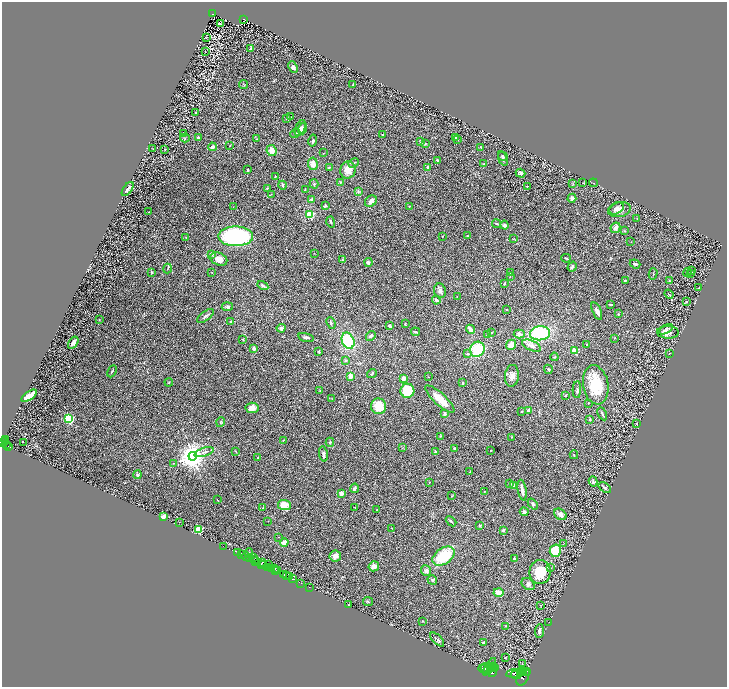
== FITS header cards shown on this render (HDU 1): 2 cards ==
NAXIS1  =                 1450
NAXIS2  =                 1369

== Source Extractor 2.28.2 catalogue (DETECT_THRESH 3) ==
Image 1450 x 1369 px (HDU 1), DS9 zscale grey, zoomed out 1/2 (1 PNG px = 2 x 2 image px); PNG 729 x 689 px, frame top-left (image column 2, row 1369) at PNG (2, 2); each listed source drawn as its Kron ellipse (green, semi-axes under 4 px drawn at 4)
Background 1.05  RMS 0.034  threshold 0.103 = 3 sigma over >= 5 px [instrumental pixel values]
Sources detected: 316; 36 cannot appear on this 1/2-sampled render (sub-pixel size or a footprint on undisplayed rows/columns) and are neither listed nor drawn; the other 280 listed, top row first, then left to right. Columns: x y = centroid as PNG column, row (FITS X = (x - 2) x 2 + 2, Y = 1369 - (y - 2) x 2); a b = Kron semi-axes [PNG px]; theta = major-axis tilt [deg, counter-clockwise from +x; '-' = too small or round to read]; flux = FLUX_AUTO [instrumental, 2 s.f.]
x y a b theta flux
213 14 2 2 - 120
244 19 4 2 - 94
220 24 2 2 - 4.5
207 37 2 1 - 2.7
250 49 2 2 - 12
205 51 2 1 - 37
293 67 6 4 -67 21
244 84 4 2 - 3.6
353 85 3 2 - 4.6
196 112 2 1 - 3.3
291 117 2 1 - 1.8
287 119 3 2 - 3
300 128 8 4 65 32
303 129 6 3 72 19
184 133 2 2 - 2.8
295 133 5 2 - 4.9
383 134 3 2 - 7.2
198 137 3 2 - 11
455 137 4 2 - 4.7
185 138 5 3 - 7.5
257 139 3 3 - 4.4
458 140 3 2 - 5.2
313 141 6 3 78 9
420 142 3 2 - 3.7
425 144 3 2 - 2.9
230 145 3 2 - 2.7
212 147 4 3 - 17
480 147 3 2 - 2.9
153 148 3 1 - 2.3
164 149 3 2 - 3.5
272 150 6 5 - 44
323 153 2 1 - 2.7
503 156 5 3 - 7.1
503 159 7 4 -71 14
437 160 3 2 - 5.3
354 163 5 2 - 8.8
313 164 6 5 - 55
483 164 3 2 - 3.4
329 167 3 2 - 6.2
428 167 3 2 - 11
247 170 3 2 - 9.1
348 170 8 7 - 63
520 173 5 4 - 16
275 176 3 2 - 3.5
340 182 3 2 - 3.9
583 183 2 1 - 1.9
593 183 4 2 - 4.1
314 184 4 2 - 5.5
573 184 3 2 - 3.9
283 185 4 2 - 11
527 186 2 1 - 3.5
267 188 4 3 - 6.2
128 189 8 4 52 23
305 190 3 2 - 2.9
358 192 3 3 - 6.8
271 194 3 2 - 3.8
572 198 4 4 - 21
311 199 3 3 - 22
371 201 6 5 - 24
325 206 3 2 - 10
409 206 2 2 - 2.4
233 207 2 1 - 1.8
617 209 8 5 28 23
619 210 11 7 13 39
149 212 2 2 - 2
310 214 3 3 - 560
637 218 2 2 - 2.6
331 222 5 2 - 9.8
496 224 4 3 - 5.4
504 225 4 4 - 19
615 228 5 4 - 35
625 231 3 3 - 5.8
236 236 17 10 0 820
442 236 2 2 - 5.2
467 236 3 2 - 3.8
186 237 2 1 - 3.5
514 238 3 2 - 3.3
631 242 2 2 - 2.2
314 253 2 1 - 1.8
211 254 4 3 - 12
566 258 4 2 - 5.1
219 259 9 6 -25 50
342 259 3 3 - 5.9
368 262 4 4 - 17
635 264 5 3 - 11
572 267 5 3 - 8.3
168 269 5 2 - 5.5
691 270 2 2 - 2.3
152 272 4 3 - 6.5
688 272 4 2 - 5
212 273 2 1 - 1.6
511 273 3 1 - 3.6
691 273 3 2 - 3.5
653 274 5 2 - 4.8
510 276 2 2 - 2.7
625 280 3 2 - 4.6
669 281 3 2 - 4.8
505 283 4 3 - 8
263 285 6 3 -32 11
698 288 2 2 - 5.9
440 291 7 6 - 21
669 294 5 2 - 4.5
457 297 2 2 - 2.2
436 300 4 3 - 11
686 302 4 3 - 5.1
611 304 3 1 - 5
227 307 6 4 4 14
507 310 2 2 - 14
597 311 9 4 -67 29
618 314 3 2 - 3
205 316 10 3 38 16
99 320 3 2 - 2.8
231 321 3 2 - 5.9
331 323 6 3 -67 13
405 324 2 2 - 3.1
390 326 3 3 - 18
281 328 4 4 - 15
470 329 5 2 - 59
666 329 7 3 29 19
415 332 4 2 - 6.4
668 332 11 6 -2 36
491 333 4 2 - 6
540 333 10 7 6 440
519 334 5 4 - 19
487 335 3 2 - 3.9
371 336 5 3 - 23
306 337 8 3 -13 12
614 338 3 2 - 2.2
243 339 3 2 - 4.7
348 341 8 6 -66 360
73 343 7 3 56 30
511 345 5 4 - 57
586 345 3 2 - 8.4
531 346 10 5 -24 35
254 348 3 3 - 23
477 349 8 7 - 280
574 350 2 2 - 220
319 351 3 3 - 5.4
669 353 2 1 - 4.2
467 354 3 2 - 12
554 357 4 2 - 3.7
345 360 4 4 - 9.6
548 369 5 2 - 5.7
112 371 6 2 62 7.2
372 373 5 2 - 7.9
350 376 3 3 - 33
512 376 11 7 83 41
428 377 2 2 - 2.3
403 378 3 3 - 39
169 382 4 2 - 3.8
463 383 3 3 - 11
596 385 20 12 -80 240
577 390 8 4 87 14
320 391 4 2 - 3.7
407 391 7 7 - 200
29 396 9 3 34 87
565 396 3 2 - 4.5
331 398 3 2 - 2.6
440 399 19 6 -43 100
589 403 2 2 - 2.3
379 406 8 7 - 120
252 408 6 5 - 46
528 410 4 3 - 21
522 411 3 2 - 4.2
445 414 3 3 - 14
602 414 7 2 -62 10
69 419 3 3 - 1000
590 419 2 2 - 9.8
221 422 5 4 - 11
637 423 3 2 - 3.9
441 436 2 2 - 3.7
511 437 3 2 - 3.1
6 439 3 2 - 740
283 440 3 2 - 4.2
5 441 3 2 - 890
23 442 2 2 - 16
330 442 4 4 - 7.9
2 443 2 2 - 1400
6 445 4 2 - 690
9 446 3 2 - 480
402 448 3 2 - 3
454 448 3 2 - 4.6
235 451 3 2 - 3.9
490 451 2 1 - 1.7
204 452 10 3 18 22
435 452 3 3 - 5.7
323 454 8 3 -80 17
574 455 4 2 - 4.7
193 456 4 4 - 11000
258 457 2 2 - 6.7
174 463 4 2 - 3.2
469 472 3 2 - 3.3
137 475 4 4 - 15
593 481 5 4 - 12
429 482 3 2 - 3.3
510 484 4 3 - 5.2
513 486 3 3 - 25
355 488 5 3 - 23
605 488 7 4 -37 13
522 490 10 3 -80 40
485 491 2 2 - 2.5
341 493 2 2 - 130
452 496 3 2 - 3.6
217 500 3 1 - 2.5
533 504 6 4 -50 11
284 505 6 5 - 83
263 507 4 2 - 4.2
355 507 2 2 - 4.7
376 510 2 1 - 2.6
524 512 4 4 - 14
560 514 7 5 -41 35
163 516 2 2 - 140
268 521 2 1 - 1.8
451 521 6 3 -43 9.3
179 522 2 2 - 20
480 525 2 2 - 29
392 528 3 2 - 2.3
198 529 3 3 - 460
503 530 2 2 - 54
278 537 2 2 - 2.8
284 543 4 4 - 47
563 544 3 2 - 3.4
224 547 3 1 - 21
555 551 6 5 - 160
238 553 4 2 - 230
249 553 5 2 - 5.5
242 555 3 2 - 2000
246 556 4 2 - 200
335 556 6 5 - 32
444 556 12 8 34 260
254 557 2 1 - 73
249 559 3 1 - 130
514 559 3 2 - 11
254 560 2 2 - 240
256 561 3 1 - 1200
262 563 2 2 - 540
262 564 3 1 - 540
264 565 4 2 - 220
269 565 3 2 - 770
374 566 5 5 - 37
268 567 3 1 - 490
271 568 3 2 - 1100
274 568 3 2 - 1800
551 568 2 1 - 1.5
276 570 3 1 - 750
278 570 3 3 - 1200
426 571 5 4 - 22
540 572 12 10 82 170
284 574 2 2 - 940
286 575 2 1 - 650
289 577 3 1 - 1400
293 579 4 2 - 230
432 580 5 4 - 8.7
301 583 2 1 - 52
528 584 7 5 -37 19
309 587 2 1 - 36
499 592 5 4 - 58
368 601 5 2 - 5.2
348 605 2 2 - 2.8
541 605 2 1 - 2.3
423 621 2 1 - 3.3
549 622 2 1 - 0.88
506 626 3 2 - 3.4
539 631 7 3 85 13
437 640 9 3 -46 12
483 643 3 3 - 12
505 658 2 1 - 2.3
522 663 3 2 - 3
490 667 10 3 57 12000
493 667 4 2 - 4100
483 668 5 2 - 7400
495 668 3 1 - 2600
485 669 5 3 - 10000
521 671 4 2 - 4400
526 671 4 3 - 2700
492 672 5 4 - 7700
523 672 4 2 - 4700
514 673 8 3 9 13000
516 675 5 3 - 13000
523 677 9 5 63 9900
At the frame edge (FLAGS 8, measured only in part): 1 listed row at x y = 2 443
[36 sub-pixel or undisplayed-footprint detections neither listed nor drawn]